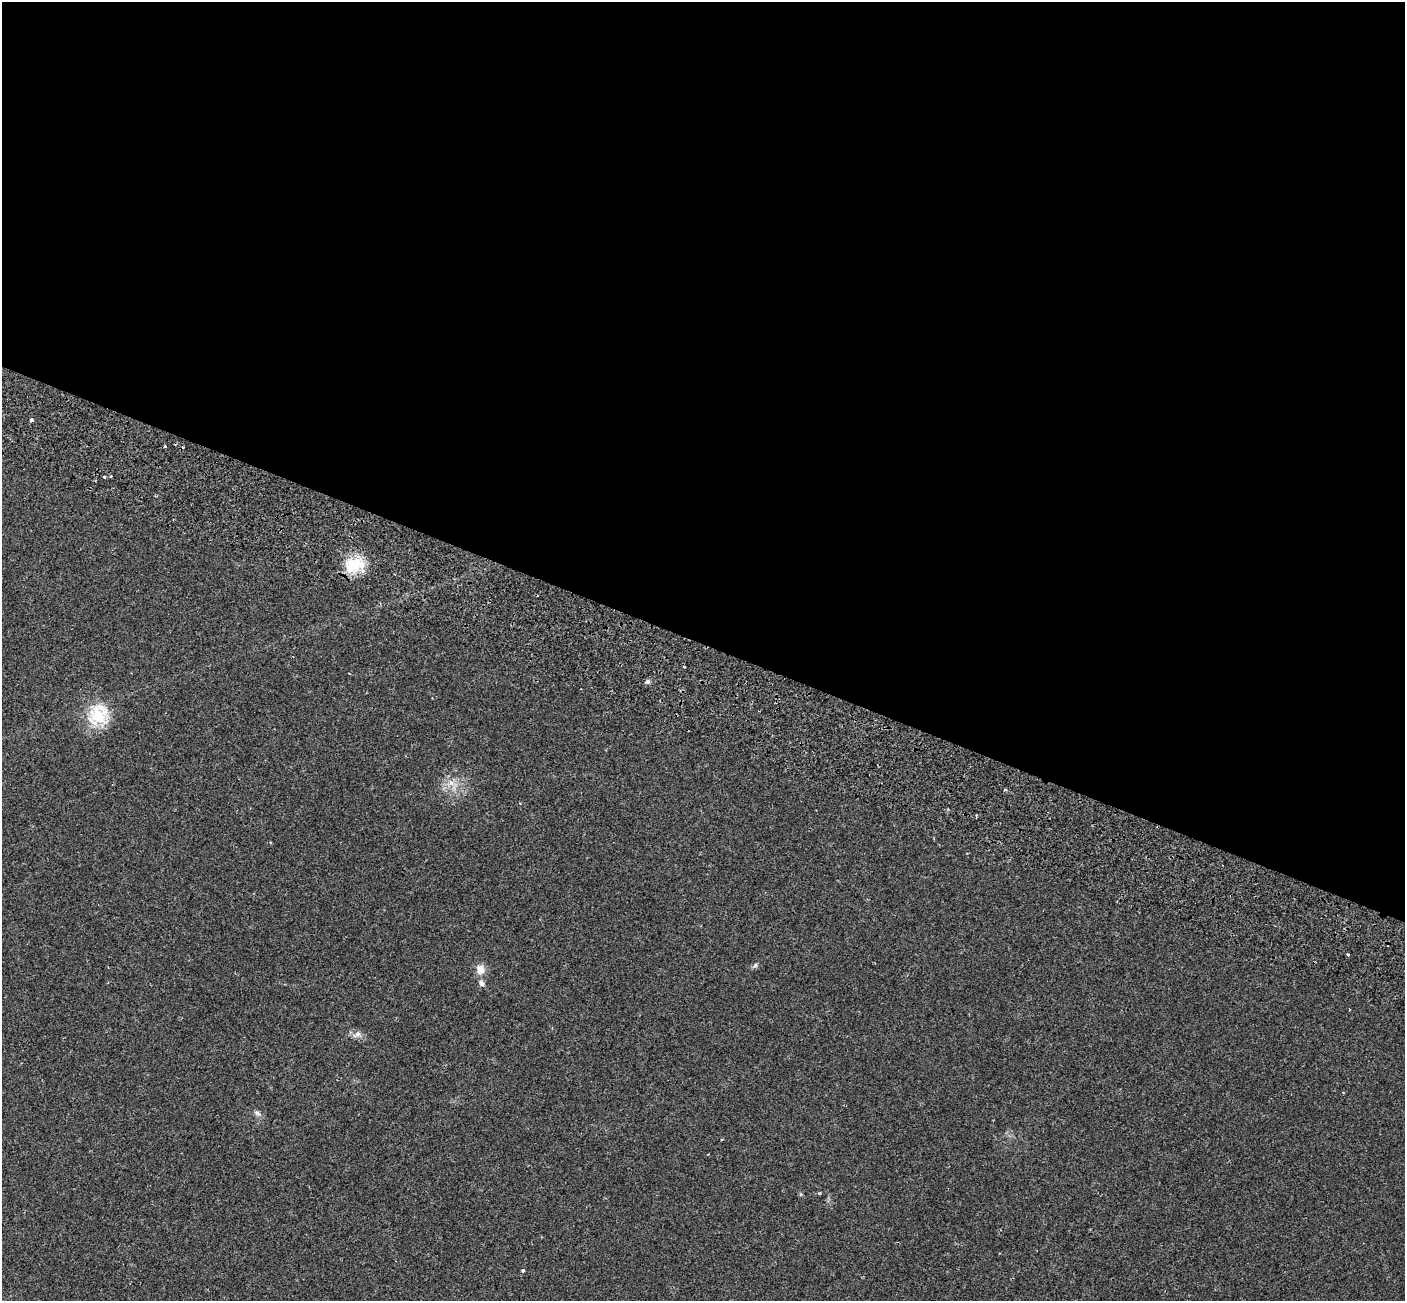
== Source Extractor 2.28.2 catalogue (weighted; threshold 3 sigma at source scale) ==
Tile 3 of 4 x 4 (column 3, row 1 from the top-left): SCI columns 3266-4668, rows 4572-5870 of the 6198 x 6388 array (HDU 1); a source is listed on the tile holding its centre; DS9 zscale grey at full resolution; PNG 1407 x 1303 px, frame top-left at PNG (2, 2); no overlay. Shown black and unused: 50% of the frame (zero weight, under 2 of 3 exposures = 8% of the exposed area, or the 3 px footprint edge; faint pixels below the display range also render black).
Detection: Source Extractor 2.28.2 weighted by HDU 2 'WHT'; one run over the whole footprint, this tile lists its part. Background 0.0576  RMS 0.0048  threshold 0.0215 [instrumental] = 3 sigma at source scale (4.5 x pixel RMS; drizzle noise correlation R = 1.50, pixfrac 1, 0.0396/0.0396 arcsec/px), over >= 5 px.
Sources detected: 18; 1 cosmic-ray / hot-pixel residue — not listed; the other 17 listed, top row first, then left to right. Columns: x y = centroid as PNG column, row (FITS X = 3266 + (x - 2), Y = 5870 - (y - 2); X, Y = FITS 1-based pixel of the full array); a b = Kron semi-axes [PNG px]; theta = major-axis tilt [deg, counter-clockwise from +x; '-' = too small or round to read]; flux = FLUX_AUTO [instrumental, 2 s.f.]
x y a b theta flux
31 420 3 3 - 2
165 447 3 3 - 0.57
111 476 3 2 - 0.67
104 477 3 3 - 1.1
354 565 26 18 16 14
684 666 3 3 - 0.87
648 681 5 5 - 1.3
99 715 30 29 - 17
451 783 9 7 -62 2.6
1005 790 3 3 - 1.2
1347 954 3 3 - 1.1
755 965 7 5 69 0.98
480 969 13 10 -81 4
482 983 8 7 - 1.5
357 1034 13 7 29 2
257 1113 10 6 -36 1.4
523 1271 3 3 - 1.4